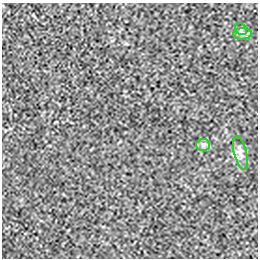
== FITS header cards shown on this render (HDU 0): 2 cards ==
NAXIS1  =                  256 / length of data axis 1
NAXIS2  =                  256 / length of data axis 2

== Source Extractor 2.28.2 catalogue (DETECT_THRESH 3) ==
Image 256 x 256 px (HDU 0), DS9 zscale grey, 1 PNG px = 1 image px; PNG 260 x 260 px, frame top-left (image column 1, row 256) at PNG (2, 3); each listed source drawn as its Kron ellipse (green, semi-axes under 4 px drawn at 4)
Background -1.06e-04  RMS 0.0027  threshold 0.00822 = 3 sigma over >= 5 px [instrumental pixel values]
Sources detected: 4; all 4 listed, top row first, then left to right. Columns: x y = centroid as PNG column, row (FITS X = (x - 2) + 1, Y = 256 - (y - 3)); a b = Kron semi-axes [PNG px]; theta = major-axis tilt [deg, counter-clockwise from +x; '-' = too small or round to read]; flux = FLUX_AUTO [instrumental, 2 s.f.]
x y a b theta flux
241 29 6 5 - 0.32
242 34 9 6 6 0.56
203 145 6 6 - 0.51
240 153 17 6 -76 1